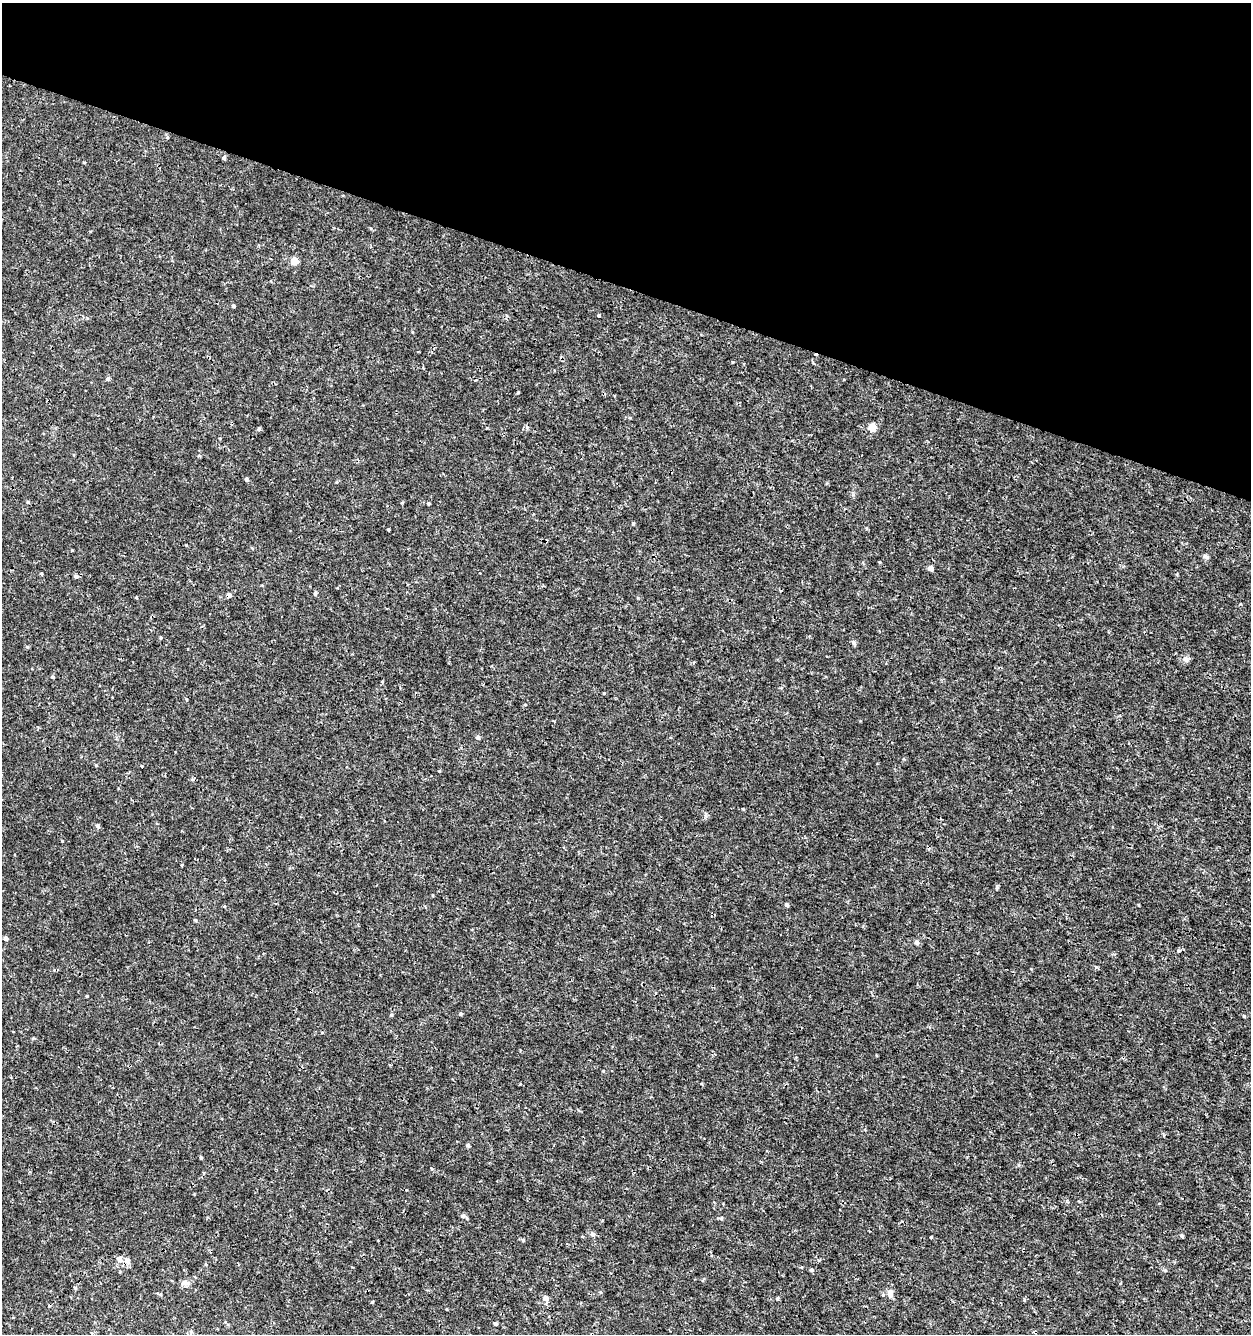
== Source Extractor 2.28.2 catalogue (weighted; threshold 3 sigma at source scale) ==
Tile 2 of 4 x 4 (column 2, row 1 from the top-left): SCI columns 1532-2780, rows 3995-5326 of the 5497 x 5335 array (HDU 1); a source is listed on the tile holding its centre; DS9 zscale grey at full resolution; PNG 1253 x 1336 px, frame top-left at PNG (2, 3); no overlay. Shown black and unused: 21% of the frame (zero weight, under 3 of 4 exposures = <1% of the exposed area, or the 3 px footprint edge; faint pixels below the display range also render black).
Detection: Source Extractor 2.28.2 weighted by HDU 2 'WHT'; one run over the whole footprint, this tile lists its part. Background 5.26e-04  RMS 8.6e-04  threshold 0.00386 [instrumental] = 3 sigma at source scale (4.5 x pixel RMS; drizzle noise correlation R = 1.50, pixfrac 1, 0.0396/0.0396 arcsec/px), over >= 5 px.
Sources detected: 63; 1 cosmic-ray / hot-pixel residue — not listed; the other 62 listed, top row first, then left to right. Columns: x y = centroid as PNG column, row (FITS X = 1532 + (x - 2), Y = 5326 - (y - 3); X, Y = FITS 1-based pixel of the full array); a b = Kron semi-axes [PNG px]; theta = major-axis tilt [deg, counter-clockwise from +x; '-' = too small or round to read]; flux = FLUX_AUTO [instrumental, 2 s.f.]
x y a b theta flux
167 137 5 3 - 0.07
224 158 4 4 - 0.18
84 162 4 3 - 0.071
294 261 9 8 - 0.53
233 306 4 4 - 0.12
598 315 4 3 - 0.091
732 362 3 3 - 0.075
107 378 6 4 46 0.12
518 392 4 3 - 0.071
872 427 5 5 - 2.3
259 429 5 5 - 0.11
246 479 4 4 - 0.17
429 503 4 4 - 0.1
633 523 4 4 - 0.088
388 529 3 2 - 0.088
1205 557 8 5 -34 0.18
930 568 4 4 - 0.69
41 573 5 3 - 0.076
76 576 5 5 - 0.17
315 594 6 4 63 0.13
229 595 5 4 - 0.35
136 597 4 3 - 0.07
161 637 5 3 - 0.084
854 643 6 5 - 0.23
1186 659 9 7 -62 0.27
53 677 4 3 - 0.11
604 693 3 3 - 0.075
525 705 5 3 - 0.069
478 737 5 5 - 0.17
142 766 3 2 - 0.12
98 826 8 4 -50 0.14
62 841 3 3 - 0.058
997 887 5 5 - 0.11
786 905 6 4 -27 0.13
1139 905 4 2 - 0.065
195 920 4 4 - 0.093
6 939 5 4 - 0.22
917 942 6 5 - 0.16
1178 950 6 3 8 0.13
1096 967 5 3 - 0.11
87 996 3 3 - 0.073
460 1014 5 4 - 0.11
391 1015 4 4 - 0.096
1244 1016 4 3 - 0.086
33 1038 4 4 - 0.072
468 1145 4 4 - 0.2
432 1169 5 3 - 0.079
463 1216 7 6 - 0.23
592 1234 6 5 - 0.19
1181 1236 5 4 - 0.13
931 1237 3 3 - 0.07
523 1240 5 5 - 0.11
119 1259 10 7 -53 0.32
127 1260 8 7 - 0.33
811 1270 4 4 - 0.11
185 1283 11 6 0 0.32
890 1293 9 7 90 0.43
546 1298 6 6 - 0.45
777 1298 5 3 - 0.1
372 1302 4 3 - 0.073
495 1324 4 4 - 0.14
191 1332 6 5 - 0.14
Overlapping masked pixels (flux is a lower limit): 1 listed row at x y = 229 595
Unlisted compact peaks at least as high as the median listed source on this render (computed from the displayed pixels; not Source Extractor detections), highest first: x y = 201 1158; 72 550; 706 816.